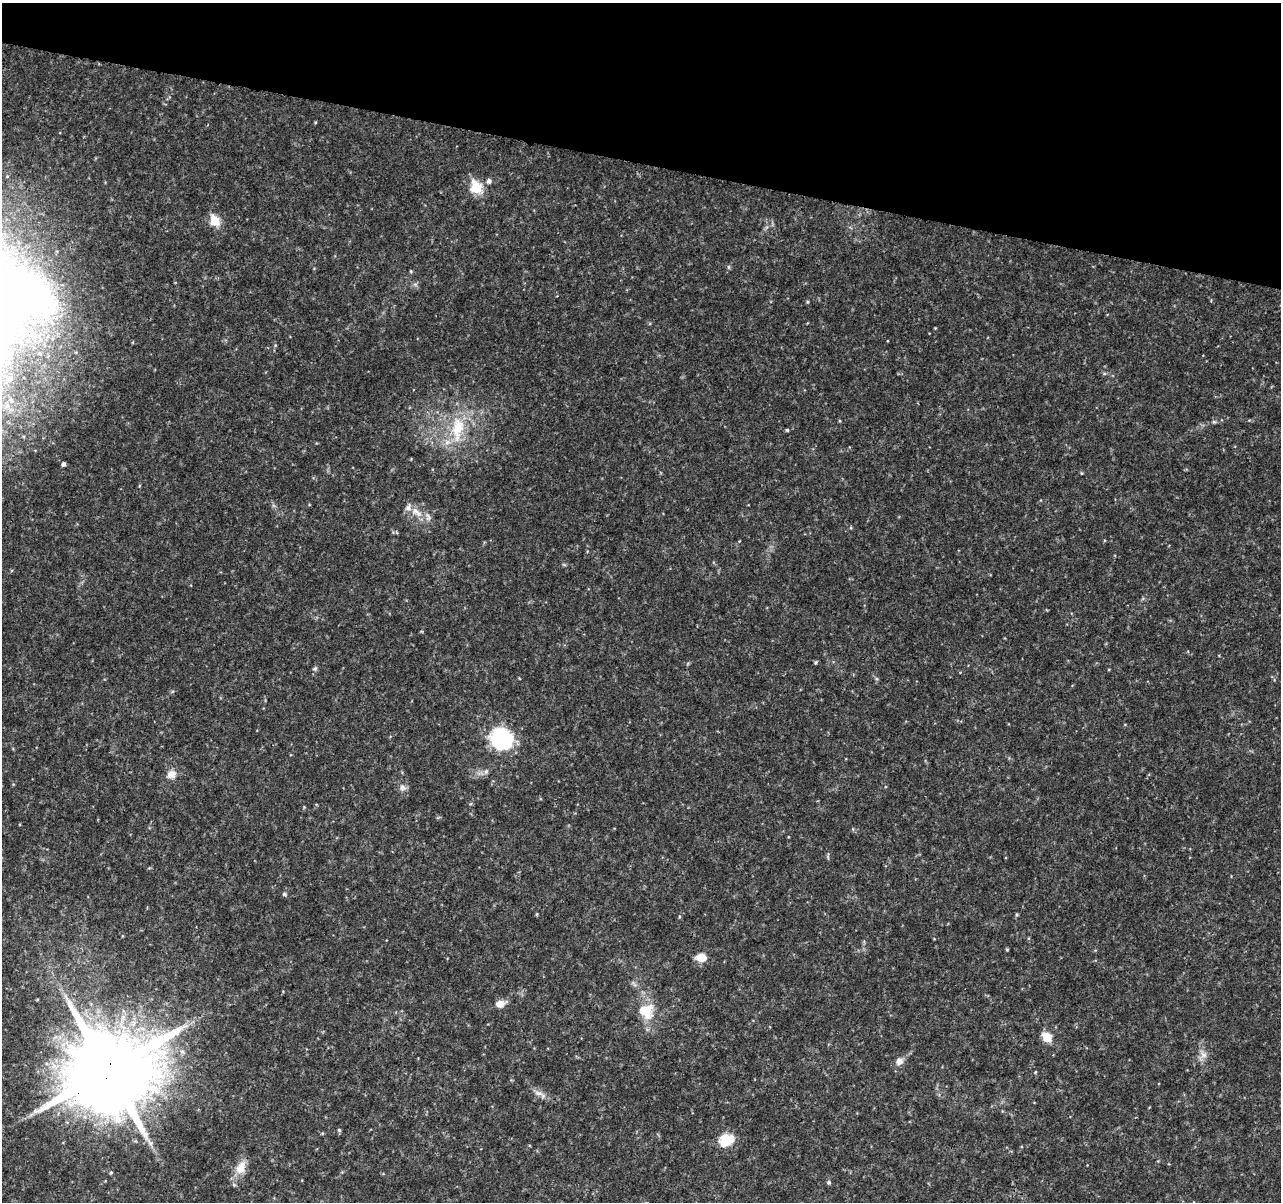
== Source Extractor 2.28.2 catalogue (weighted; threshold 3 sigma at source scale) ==
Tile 2 of 4 x 4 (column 2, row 1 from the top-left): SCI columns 1286-2564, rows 3833-5032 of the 5138 x 5323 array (HDU 1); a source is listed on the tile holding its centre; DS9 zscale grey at full resolution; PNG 1283 x 1204 px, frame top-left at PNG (2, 3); no overlay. Shown black and unused: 13% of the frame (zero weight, under 3 of 4 exposures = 1% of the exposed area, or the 3 px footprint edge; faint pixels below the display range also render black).
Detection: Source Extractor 2.28.2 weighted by HDU 2 'WHT'; one run over the whole footprint, this tile lists its part. Background 0.0536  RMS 0.0045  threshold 0.0204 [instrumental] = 3 sigma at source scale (4.5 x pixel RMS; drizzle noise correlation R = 1.50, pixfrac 1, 0.0396/0.0396 arcsec/px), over >= 5 px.
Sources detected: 37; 2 inside a brighter listed object's ellipse — not listed separately; the other 35 listed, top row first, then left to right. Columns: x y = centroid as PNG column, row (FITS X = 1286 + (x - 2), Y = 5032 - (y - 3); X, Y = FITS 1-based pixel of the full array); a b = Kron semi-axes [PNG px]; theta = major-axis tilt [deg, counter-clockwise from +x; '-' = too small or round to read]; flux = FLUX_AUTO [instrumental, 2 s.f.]
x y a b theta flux
489 181 5 5 - 1.7
476 188 6 6 - 42
215 221 6 5 - 23
728 267 6 4 -89 0.61
415 284 7 4 -18 0.84
807 302 4 4 - 0.51
1214 422 5 5 - 0.68
457 429 40 17 85 21
787 430 4 4 - 0.57
63 464 4 4 - 1.1
1081 473 5 3 - 0.37
417 512 20 8 -30 5
739 541 4 2 - 0.31
816 662 5 4 - 0.64
315 669 6 5 - 0.99
501 739 11 10 - 120
171 774 12 10 30 3.8
402 787 9 8 - 2.1
284 894 6 5 - 0.9
1017 914 5 4 - 0.6
1007 949 4 3 - 0.48
701 957 12 9 -5 5
37 1000 4 3 - 0.34
500 1004 12 8 14 3.5
645 1011 18 15 -27 13
1047 1037 8 7 - 8.5
1203 1055 10 8 -36 2.5
899 1061 9 8 - 2.6
108 1070 26 24 27 5800
538 1093 16 6 -16 2.6
339 1130 5 4 - 0.62
726 1140 17 13 29 11
241 1167 18 11 68 6.4
111 1173 5 4 - 0.51
829 1182 5 5 - 0.78
Overlapping masked pixels (flux is a lower limit): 1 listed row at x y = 108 1070